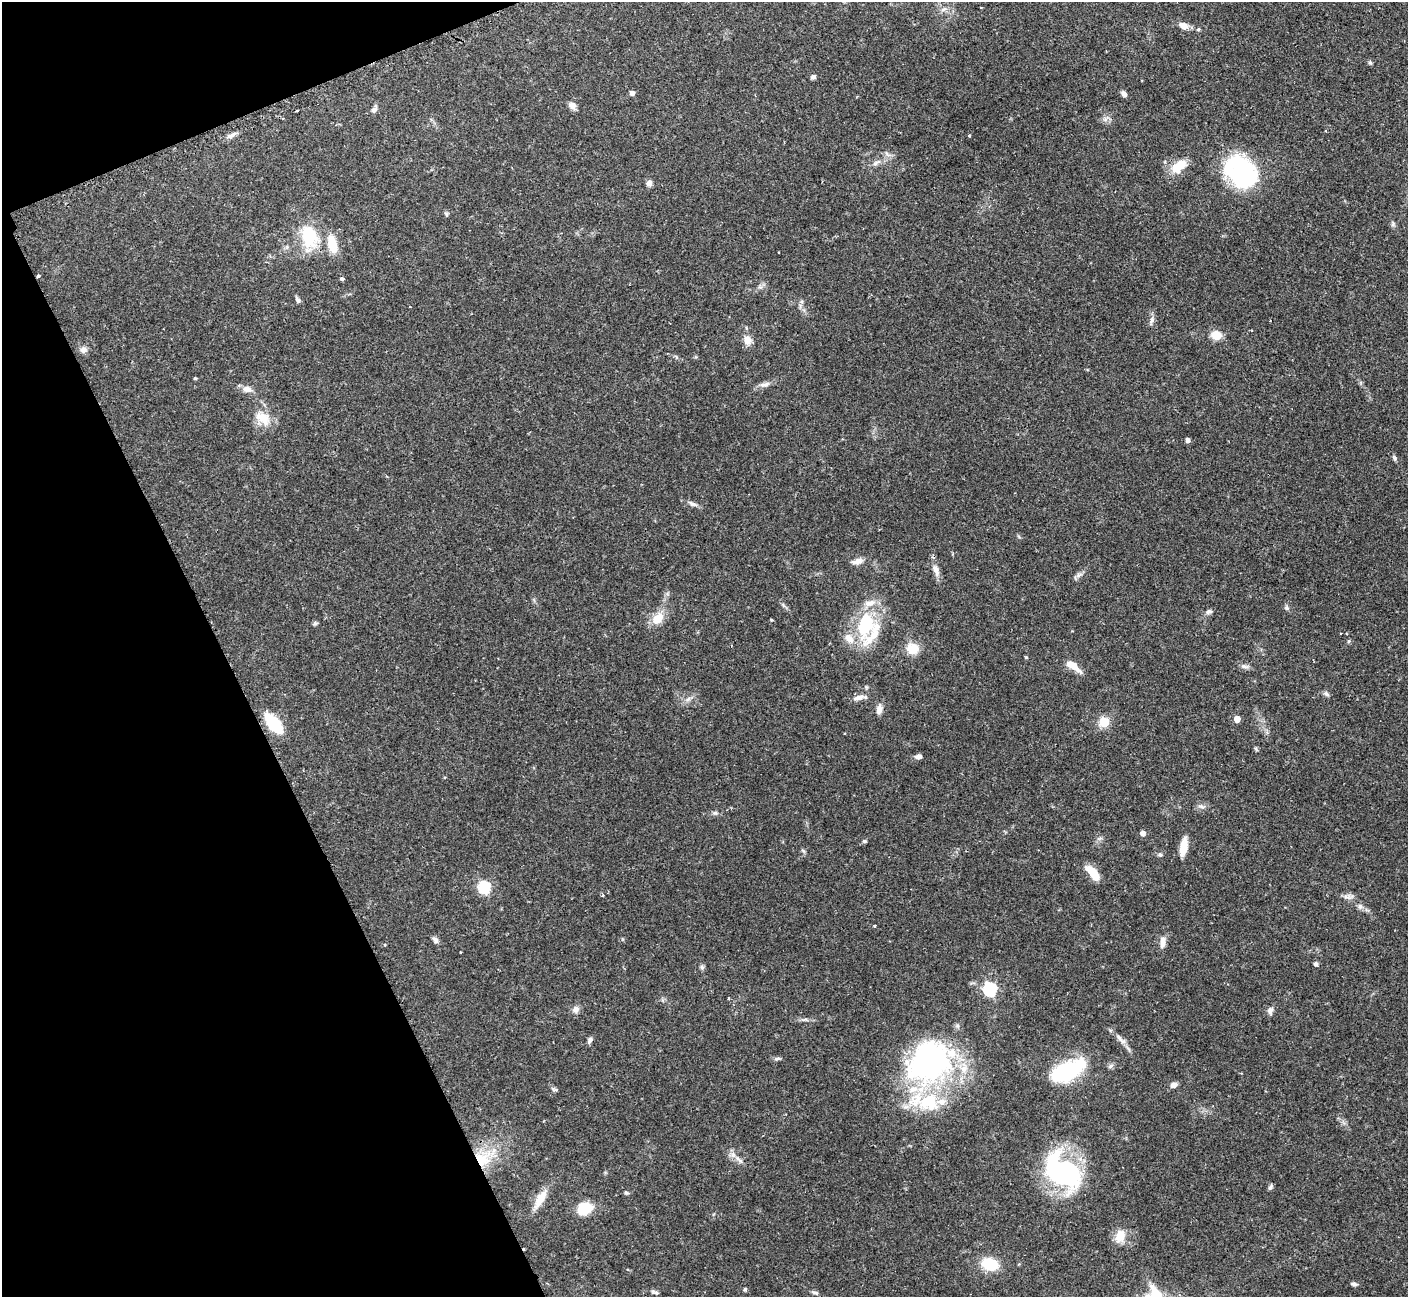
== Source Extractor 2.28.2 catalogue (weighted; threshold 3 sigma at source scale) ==
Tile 5 of 4 x 4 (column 1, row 2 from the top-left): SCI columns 18-1423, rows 2761-4055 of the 5652 x 5640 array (HDU 1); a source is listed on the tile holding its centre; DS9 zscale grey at full resolution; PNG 1410 x 1299 px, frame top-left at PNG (2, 2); no overlay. Shown black and unused: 19% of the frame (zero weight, under 2 of 3 exposures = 2% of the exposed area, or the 3 px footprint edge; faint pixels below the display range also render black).
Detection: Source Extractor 2.28.2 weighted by HDU 2 'WHT'; one run over the whole footprint, this tile lists its part. Background 0.135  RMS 0.005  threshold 0.0227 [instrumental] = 3 sigma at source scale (4.5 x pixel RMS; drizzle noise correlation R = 1.50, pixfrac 1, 0.05/0.05 arcsec/px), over >= 5 px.
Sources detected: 109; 2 inside a brighter object's white glare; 1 cosmic-ray / hot-pixel residue — not listed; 7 inside a brighter listed object's ellipse — not listed separately; the other 99 listed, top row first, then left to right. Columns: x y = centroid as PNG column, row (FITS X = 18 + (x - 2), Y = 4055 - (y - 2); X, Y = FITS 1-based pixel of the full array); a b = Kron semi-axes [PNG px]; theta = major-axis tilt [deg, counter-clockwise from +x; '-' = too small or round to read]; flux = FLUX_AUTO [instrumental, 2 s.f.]
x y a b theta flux
944 9 10 5 35 1.5
1183 25 11 7 -18 3.8
1198 29 5 4 - 0.68
1370 63 6 5 - 0.8
813 77 6 5 - 1.3
632 93 5 5 - 1.9
1124 94 8 6 -54 1.7
572 106 10 8 -45 2.7
374 109 11 6 57 1.8
297 111 3 3 - 1.1
1326 130 3 2 - 0.54
231 135 14 5 32 2.2
969 135 3 3 - 0.81
876 163 14 5 29 2.6
1179 166 19 11 36 10
1242 171 34 27 45 48
649 183 8 6 77 2.1
446 214 7 4 -60 0.8
1393 224 7 6 - 1.1
309 236 26 18 -73 23
332 244 21 10 -75 10
342 279 4 3 - 1.8
298 300 7 5 -58 1.5
1152 320 12 6 73 2
1216 335 9 8 - 7.8
747 340 11 9 -70 4.3
83 349 9 9 - 2.3
195 378 4 4 - 0.62
765 384 17 6 12 2.6
247 389 13 8 -8 3.4
262 418 23 14 -40 9.6
1187 440 4 4 - 2
1394 458 9 4 -67 0.96
692 504 14 5 -23 2.1
857 561 16 7 13 3
936 570 17 8 -69 3.9
1079 575 9 6 30 1.7
1286 608 6 6 - 1.1
1209 612 9 6 17 1.4
657 618 18 12 49 7.8
771 620 3 3 - 0.64
315 623 6 5 - 0.98
865 625 28 17 75 33
1349 641 5 5 - 0.68
913 649 14 13 - 8
1026 657 4 3 - 0.53
1073 666 21 8 -36 6.2
1245 666 11 5 -9 1.7
1326 694 9 5 -37 1.2
859 697 19 6 12 3.4
688 699 7 6 - 1.6
879 709 14 8 81 2.8
1237 719 5 5 - 5.2
1104 722 5 5 - 24
273 724 15 7 -52 39
918 756 9 6 12 1.7
1201 806 10 5 -14 1.6
715 813 6 6 - 1
1143 833 5 5 - 2.8
864 841 5 4 - 0.77
1183 847 23 8 80 6.3
803 851 6 4 -20 0.71
1160 855 7 5 -67 0.92
1093 873 19 7 -49 10
484 887 6 6 - 56
603 895 5 3 - 0.53
1348 897 15 7 -1 2.4
1360 906 8 7 - 1.7
874 925 4 3 - 0.59
435 940 9 6 -45 1.7
1163 942 16 7 86 3.4
385 945 4 3 - 0.51
460 952 3 2 - 0.37
1315 964 5 5 - 1.1
702 967 7 5 -69 1
990 989 6 6 - 82
728 998 4 3 - 0.47
576 1009 10 9 - 2.4
1270 1011 10 7 85 1.9
1121 1039 23 6 -44 3.5
590 1040 8 5 62 1.6
777 1059 9 4 5 1.1
929 1062 61 49 36 120
1068 1070 38 17 26 42
1173 1085 7 6 - 2.4
555 1090 10 4 -21 1.1
482 1159 21 19 -35 17
739 1160 16 5 -45 2.7
1062 1171 41 27 -38 86
1270 1187 8 4 54 1
626 1193 6 4 -18 0.78
540 1199 29 9 60 7.8
585 1209 15 12 20 13
1120 1236 16 11 65 7
990 1264 14 10 -13 19
1354 1284 8 5 -16 1.2
745 1289 5 4 - 0.81
655 1292 10 4 -14 1.3
815 1293 10 4 -11 1.2
Overlapping masked pixels (flux is a lower limit): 1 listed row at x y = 482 1159